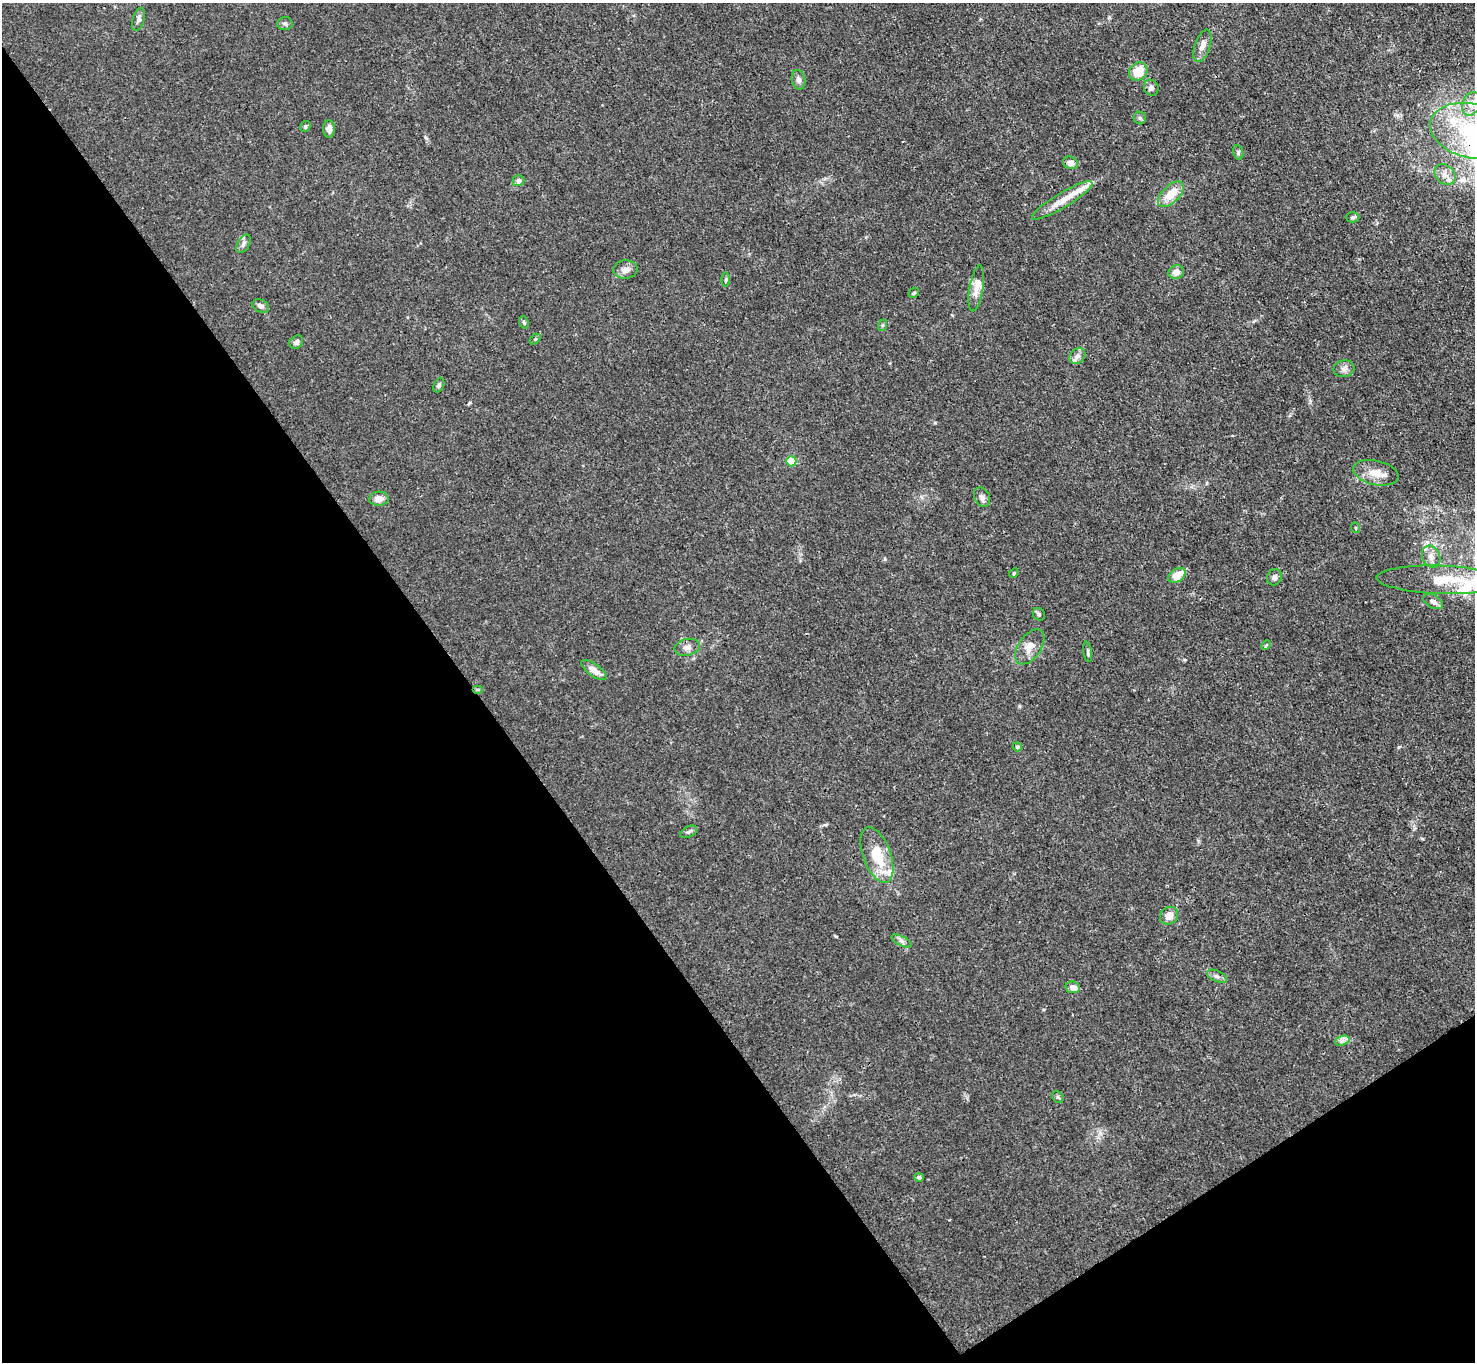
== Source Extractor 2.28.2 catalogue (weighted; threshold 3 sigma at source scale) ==
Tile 14 of 4 x 4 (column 2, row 4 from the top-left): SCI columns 1475-2947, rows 155-1514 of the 5894 x 5887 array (HDU 1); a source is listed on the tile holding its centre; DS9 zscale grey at full resolution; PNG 1477 x 1364 px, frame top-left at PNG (2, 3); each listed source drawn as its Kron ellipse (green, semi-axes under 4 px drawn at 4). Shown black and unused: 36% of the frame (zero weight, under 3 of 4 exposures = <1% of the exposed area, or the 3 px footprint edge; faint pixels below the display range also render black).
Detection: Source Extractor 2.28.2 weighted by HDU 2 'WHT'; one run over the whole footprint, this tile lists its part. Background 0.0269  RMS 0.0028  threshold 0.0124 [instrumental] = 3 sigma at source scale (4.5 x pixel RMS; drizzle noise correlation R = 1.50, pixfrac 1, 0.05/0.05 arcsec/px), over >= 5 px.
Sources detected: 67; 7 inside a brighter listed object's ellipse — not listed separately; the other 60 listed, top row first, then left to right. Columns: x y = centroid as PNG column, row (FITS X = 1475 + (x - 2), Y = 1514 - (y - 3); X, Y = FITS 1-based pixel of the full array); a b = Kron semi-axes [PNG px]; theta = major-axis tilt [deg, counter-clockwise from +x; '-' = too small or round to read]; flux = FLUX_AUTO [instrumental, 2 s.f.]
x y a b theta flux
138 19 12 6 73 1
285 24 8 6 3 0.71
1202 46 17 7 71 2.1
1138 71 10 8 39 5.8
799 80 10 6 -76 1.2
1151 88 8 7 - 0.98
1471 104 12 9 67 2.5
1140 118 6 6 - 0.61
305 126 6 5 - 0.52
329 129 9 6 89 1.6
1471 131 41 27 -14 25
1238 152 7 5 -77 0.5
1070 163 7 6 - 1.6
1445 175 11 9 -45 2
519 181 6 5 - 1.2
1171 194 16 8 44 5.5
1062 200 35 7 31 4.6
1353 217 7 5 1 0.55
243 244 10 6 59 0.88
625 270 12 9 5 1.8
1176 272 8 7 - 1.9
726 280 7 3 90 0.42
976 288 23 7 80 2.7
914 293 6 4 44 0.37
261 306 9 6 -26 1
524 322 6 4 -70 0.42
883 325 6 4 71 0.39
535 339 6 4 45 0.35
296 342 7 6 - 0.83
1077 356 9 7 45 1.2
1344 369 10 8 12 1.3
439 385 8 5 67 0.59
791 461 5 5 - 6.3
1376 473 23 12 -12 3.9
982 497 10 7 -64 1.1
379 499 10 7 3 2
1356 528 5 3 - 0.26
1431 557 11 9 -64 1.9
1014 573 5 4 - 0.31
1177 575 9 6 34 4.8
1274 577 8 7 - 0.99
1441 580 64 14 -2 12
1433 602 10 6 -30 1.3
1039 614 7 5 -53 0.52
1266 645 5 3 - 0.31
687 647 13 8 12 1.6
1030 647 20 11 55 3.1
1088 652 10 3 -82 0.51
594 670 15 6 -36 2.7
478 689 5 3 - 0.35
1017 747 4 4 - 0.59
689 832 9 5 25 0.65
877 855 29 14 -70 9.2
1169 916 10 8 41 2.4
901 941 11 4 -27 0.92
1217 976 10 5 -24 0.87
1073 987 7 6 - 1.8
1342 1041 7 4 18 0.86
1058 1097 6 5 - 0.51
919 1177 5 4 - 0.76
Overlapping masked pixels (flux is a lower limit): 2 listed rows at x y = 1062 200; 478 689
Isophote crosses this tile's border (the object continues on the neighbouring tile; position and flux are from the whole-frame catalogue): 1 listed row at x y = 1471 131